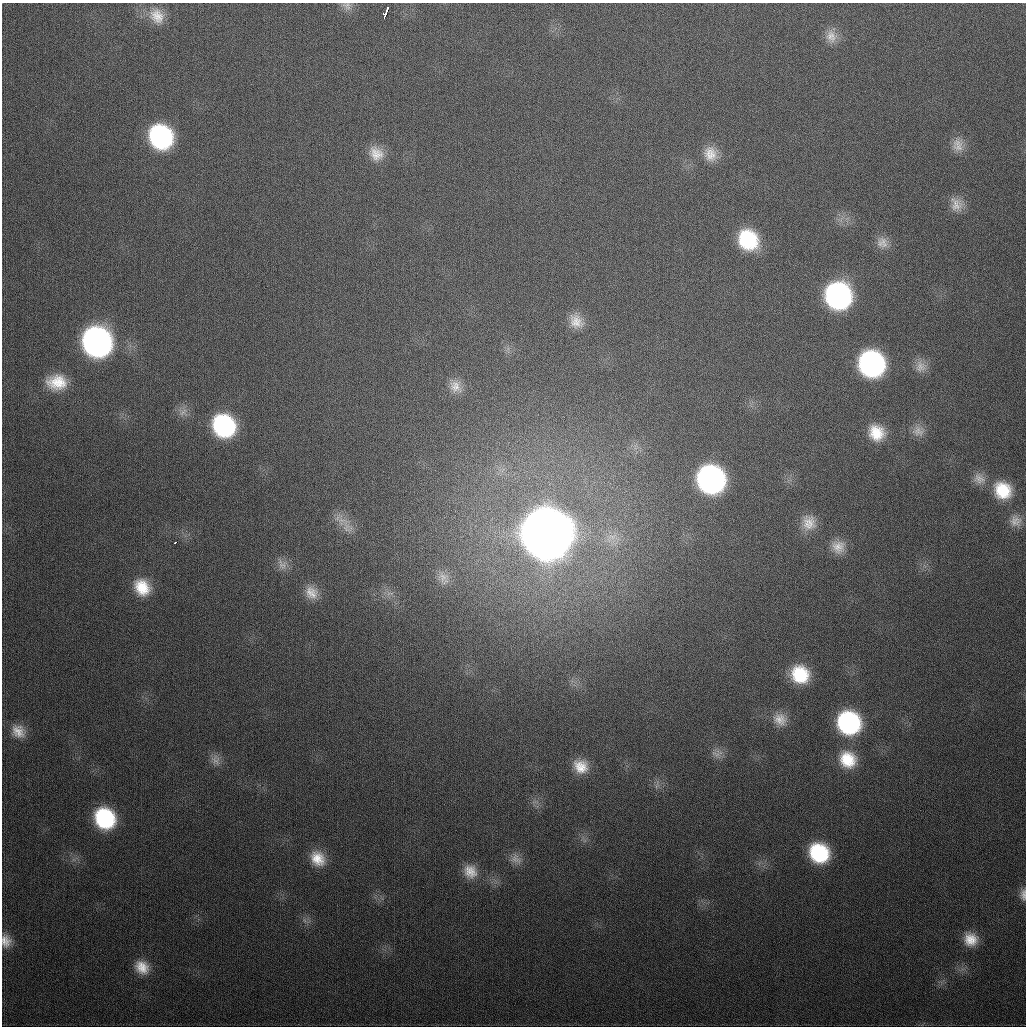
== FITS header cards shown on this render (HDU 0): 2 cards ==
NAXIS1  =                 1024
NAXIS2  =                 1024

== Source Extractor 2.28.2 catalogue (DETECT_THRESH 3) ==
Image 1024 x 1024 px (HDU 0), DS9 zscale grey, 1 PNG px = 1 image px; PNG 1028 x 1028 px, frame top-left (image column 1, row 1024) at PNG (2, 3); no overlay
Background 334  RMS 13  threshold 38.3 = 3 sigma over >= 5 px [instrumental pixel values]
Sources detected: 56; all 56 listed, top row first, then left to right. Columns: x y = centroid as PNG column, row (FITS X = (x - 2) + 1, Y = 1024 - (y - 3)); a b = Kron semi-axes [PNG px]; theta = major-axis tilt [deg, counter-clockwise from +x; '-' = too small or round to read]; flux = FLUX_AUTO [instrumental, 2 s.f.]
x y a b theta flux
347 6 15 11 -30 6.1e+03
387 10 6 3 71 7.0e+03
384 14 6 4 85 1.1e+04
157 16 21 18 -54 1.8e+04
831 36 18 14 -80 1.1e+04
161 137 20 18 -56 1.5e+05
958 145 19 15 89 1.2e+04
376 154 19 15 -45 1.5e+04
710 154 19 17 -74 1.6e+04
956 204 19 15 -73 1.2e+04
748 240 20 18 -53 6.2e+04
882 243 16 15 - 9.4e+03
838 296 20 19 - 2.4e+05
576 321 20 15 -48 1.4e+04
97 342 21 19 -55 4.2e+05
871 364 20 18 -54 2.3e+05
921 366 16 16 - 9.5e+03
57 382 24 18 -2 2.7e+04
455 386 19 16 -57 1.3e+04
183 412 14 9 41 6.1e+03
224 426 20 17 -50 1.2e+05
918 431 18 15 -2 1.1e+04
876 433 19 17 -44 2.5e+04
711 479 20 19 - 3.1e+05
979 479 18 14 -40 1.0e+04
1003 490 20 18 -44 3.3e+04
1015 521 14 14 - 8.2e+03
809 523 19 17 -78 1.5e+04
346 527 26 16 -55 1.5e+04
546 534 23 22 - 6.4e+06
176 542 3 2 - 3.3e+03
838 547 18 17 - 1.4e+04
282 564 17 13 -59 8.4e+03
443 577 15 14 - 9.1e+03
142 587 21 17 -53 2.7e+04
311 593 19 16 -53 1.4e+04
390 593 13 4 5 3.7e+03
800 674 18 17 - 4.1e+04
780 719 18 16 -32 1.2e+04
849 723 20 18 -47 1.4e+05
18 731 18 15 -38 1.3e+04
716 754 14 11 7 6.2e+03
848 759 21 19 -49 3.1e+04
216 760 16 11 -75 7.1e+03
581 766 18 16 -35 1.8e+04
657 786 10 3 69 1.7e+03
105 818 18 16 -52 8.5e+04
819 853 17 16 - 6.9e+04
318 859 18 15 -51 1.9e+04
516 859 17 11 -32 7.4e+03
470 871 18 16 -52 1.4e+04
1023 895 15 7 89 5.4e+03
304 920 7 4 -71 2.0e+03
970 939 15 14 - 1.6e+04
6 941 16 12 -81 1.0e+04
142 967 18 15 -44 1.6e+04
At the frame edge (FLAGS 8, measured only in part): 2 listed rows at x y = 1023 895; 6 941